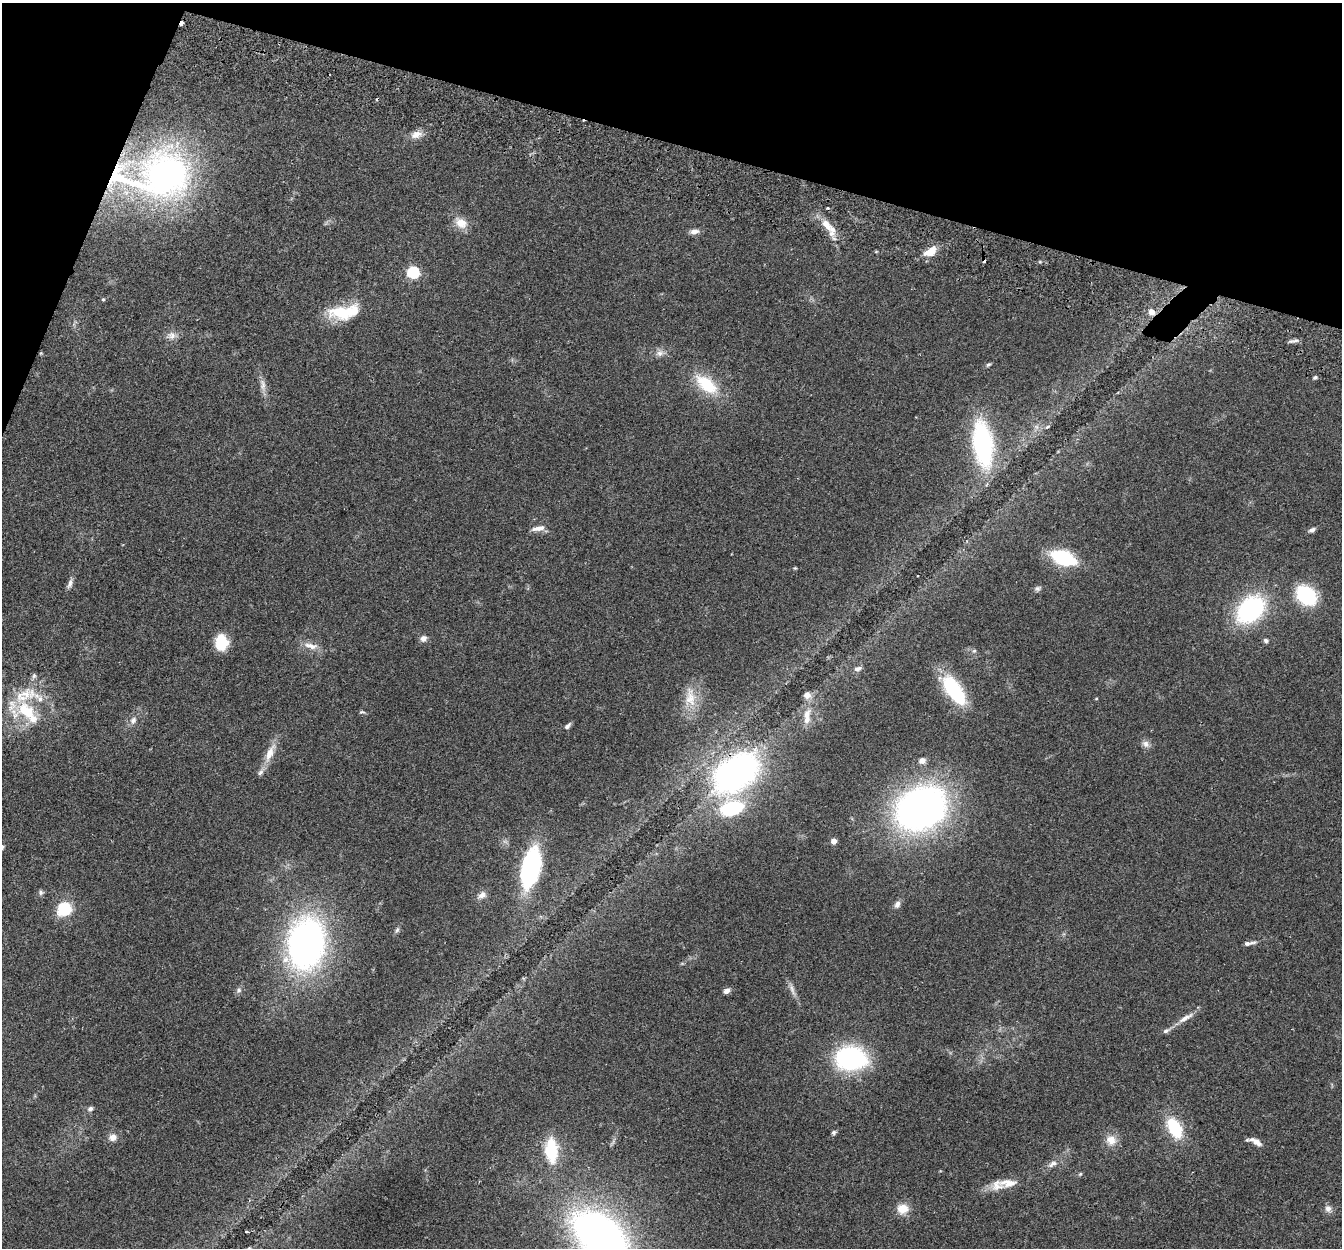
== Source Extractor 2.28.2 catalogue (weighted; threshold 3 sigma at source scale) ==
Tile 2 of 4 x 4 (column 2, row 1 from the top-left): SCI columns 1364-2703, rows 3928-5173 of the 5411 x 5490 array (HDU 1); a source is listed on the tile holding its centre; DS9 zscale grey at full resolution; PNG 1344 x 1250 px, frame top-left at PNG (2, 3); no overlay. Shown black and unused: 14% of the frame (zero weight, under 2 of 3 exposures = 3% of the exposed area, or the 3 px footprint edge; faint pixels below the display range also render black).
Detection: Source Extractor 2.28.2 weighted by HDU 2 'WHT'; one run over the whole footprint, this tile lists its part. Background 0.0645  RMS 0.0082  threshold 0.0369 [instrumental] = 3 sigma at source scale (4.5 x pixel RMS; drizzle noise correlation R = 1.50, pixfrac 1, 0.05/0.05 arcsec/px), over >= 5 px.
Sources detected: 98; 1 inside a brighter object's white glare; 3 cosmic-ray / hot-pixel residue — not listed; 11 inside a brighter listed object's ellipse — not listed separately; the other 83 listed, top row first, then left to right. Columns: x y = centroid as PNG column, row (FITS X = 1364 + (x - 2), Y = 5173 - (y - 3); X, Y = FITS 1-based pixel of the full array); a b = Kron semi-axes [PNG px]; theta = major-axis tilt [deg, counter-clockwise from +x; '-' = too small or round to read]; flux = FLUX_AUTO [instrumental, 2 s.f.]
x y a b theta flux
182 23 4 3 - 5.3
416 134 16 9 14 7.2
167 175 51 48 -11 310
461 223 18 13 -33 11
826 225 21 10 -49 12
694 231 12 7 8 4.4
930 252 16 9 29 12
413 272 6 5 - 120
103 299 5 4 - 1
1151 312 5 5 - 7.9
341 313 30 16 -5 33
74 323 11 4 51 1.9
172 336 16 10 9 5.6
1293 341 17 3 8 2.5
41 353 4 3 - 0.74
660 353 14 9 9 5.1
988 364 7 4 30 1.6
1315 377 6 4 54 1.4
706 384 32 16 -38 34
263 385 21 7 -81 6
1036 427 8 6 -45 2.7
1047 427 6 4 19 1.4
983 444 38 16 -82 140
538 528 18 6 9 6
1312 530 8 5 25 2.9
1063 558 20 10 -20 75
795 568 5 4 - 0.85
70 583 13 6 69 3.6
1037 588 9 7 19 2.2
1306 595 18 14 -44 66
1250 609 30 21 43 100
423 638 9 8 - 3.8
1266 640 7 5 -20 1.8
221 642 15 12 88 25
311 646 23 8 -12 7.9
974 651 7 5 22 1.6
858 669 10 6 17 3
954 690 35 15 -53 60
25 695 40 20 26 35
807 695 10 9 - 4.8
690 697 33 17 90 21
1096 699 5 3 - 0.68
362 712 8 5 -1 1.4
33 719 12 11 - 9.2
133 720 12 8 58 4.4
807 720 23 9 77 9.2
567 726 8 5 44 2.7
1146 744 11 8 -31 4.1
270 753 29 9 65 12
922 761 9 8 - 4.1
735 772 38 24 39 330
732 808 20 12 16 67
921 808 38 30 29 450
834 841 5 5 - 5.3
531 868 31 14 78 140
41 892 7 7 - 2
482 895 13 8 35 4.8
897 904 10 7 66 3.4
64 909 14 12 40 30
397 930 9 5 69 1.8
1247 943 17 5 5 3.3
306 944 44 31 79 320
682 963 6 4 0 0.92
792 989 23 6 -68 5
238 990 9 8 - 2.5
727 991 8 6 35 3.5
1185 1018 25 7 30 7.4
850 1058 25 18 -2 140
90 1109 7 6 - 2.4
1175 1128 22 12 -62 39
834 1132 6 5 - 1.7
113 1137 9 8 - 5.6
1111 1140 15 13 -42 9.5
1256 1141 15 6 -30 6.5
551 1150 27 13 -86 40
1052 1164 16 7 29 5.2
1080 1174 6 5 - 1.1
1008 1183 27 12 2 12
903 1209 12 10 3 12
1328 1209 10 9 - 4
246 1232 3 3 - 2.4
600 1235 48 29 -38 450
249 1248 6 4 1 1.2
Overlapping masked pixels (flux is a lower limit): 5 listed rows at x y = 182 23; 167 175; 826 225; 1151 312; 735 772
Isophote crosses this tile's border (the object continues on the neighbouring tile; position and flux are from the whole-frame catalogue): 2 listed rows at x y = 600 1235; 249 1248